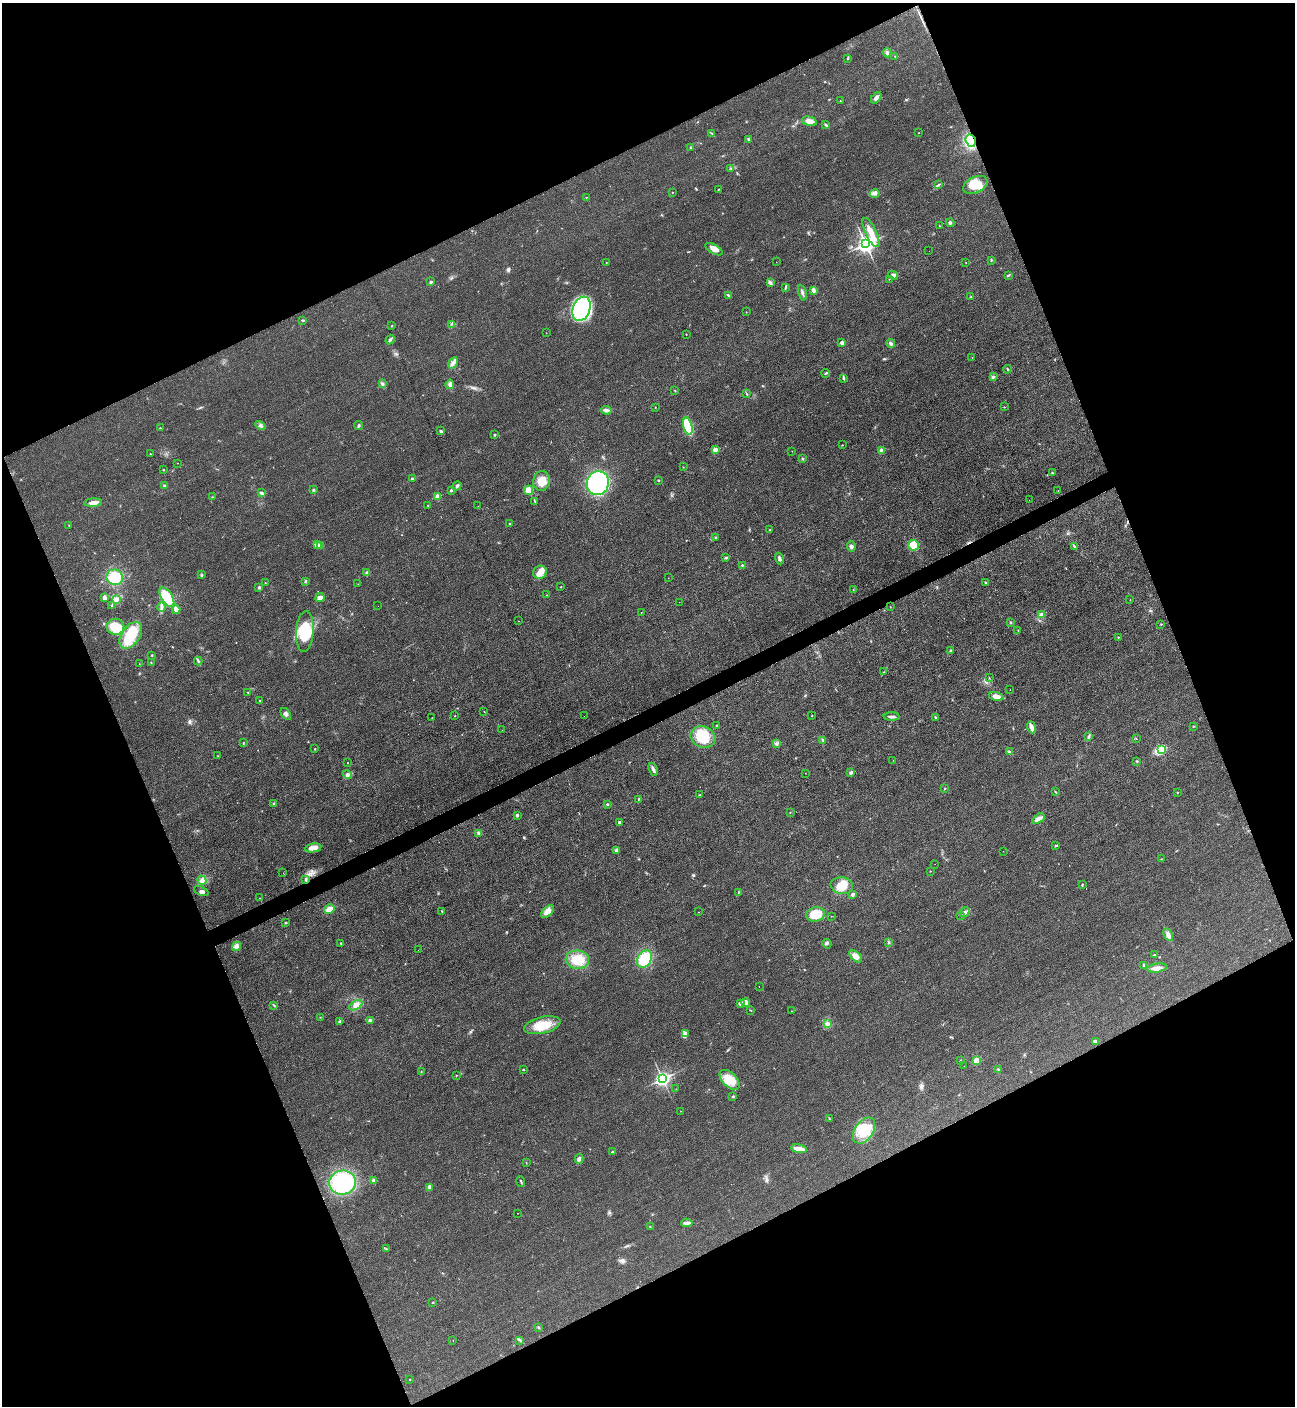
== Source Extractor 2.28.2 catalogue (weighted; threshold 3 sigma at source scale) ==
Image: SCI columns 160-5328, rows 23-5635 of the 5630 x 5647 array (HDU 1 of 3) = the unmasked area's bounding box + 8 px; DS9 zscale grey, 4 x 4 block average (1 PNG px = mean of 4 x 4 image px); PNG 1297 x 1408 px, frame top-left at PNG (2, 3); each listed source drawn as its Kron ellipse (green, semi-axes under 4 px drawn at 4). Shown black and unused: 44% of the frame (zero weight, under 3 of 4 exposures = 1% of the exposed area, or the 3 px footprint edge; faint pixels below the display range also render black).
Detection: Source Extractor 2.28.2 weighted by HDU 2 'WHT'. Background 0.0349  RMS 0.0049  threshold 0.0219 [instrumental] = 3 sigma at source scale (4.5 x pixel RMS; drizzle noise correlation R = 1.50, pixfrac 1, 0.05/0.05 arcsec/px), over >= 5 px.
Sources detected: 291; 6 cosmic-ray / hot-pixel residue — neither listed nor drawn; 9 inside a brighter listed object's ellipse — not listed separately; the other 276 listed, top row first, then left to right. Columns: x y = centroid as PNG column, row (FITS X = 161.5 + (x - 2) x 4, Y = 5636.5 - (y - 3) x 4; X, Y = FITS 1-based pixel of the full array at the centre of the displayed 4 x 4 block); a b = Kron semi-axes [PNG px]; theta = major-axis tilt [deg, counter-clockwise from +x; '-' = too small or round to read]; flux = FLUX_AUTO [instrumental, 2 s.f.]
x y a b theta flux
887 53 4 3 - 5.5
895 56 2 2 - 1.5
847 58 4 2 - 2.9
876 98 6 4 50 8.6
840 101 2 2 - 0.88
809 121 8 4 -13 22
826 125 2 2 - 2.3
711 133 2 2 - 1.3
919 133 2 2 - 0.82
749 140 3 2 - 2.8
971 141 6 5 - 120
691 147 3 2 - 2.8
730 169 2 2 - 1.8
939 184 2 2 - 1.9
975 185 13 8 25 57
719 189 2 2 - 1.6
672 192 2 2 - 1.2
875 193 5 3 - 7.9
586 197 2 2 - 1.5
950 223 4 3 - 4.8
939 226 2 2 - 1.2
871 233 16 5 -65 35
866 244 4 3 - 1500
714 249 9 4 -30 19
929 251 2 2 - 1.9
991 260 3 2 - 2.4
606 262 2 2 - 0.95
776 262 2 2 - 0.67
966 262 2 2 - 0.7
893 275 5 3 - 7
1008 275 3 2 - 1.9
889 279 2 2 - 0.87
431 282 2 2 - 14
770 283 4 2 - 12
785 287 4 2 - 2.9
813 290 3 2 - 12
802 293 8 2 -77 6.8
729 295 4 2 - 4.6
971 297 3 2 - 2.3
581 309 12 8 69 200
746 312 2 2 - 1.5
302 320 2 2 - 3.2
452 324 2 2 - 1.1
392 326 2 2 - 1.6
546 333 2 2 - 0.76
686 334 2 2 - 0.63
390 340 5 2 - 5.7
842 343 2 2 - 30
891 343 4 3 - 5.5
972 357 2 2 - 3.7
453 363 6 2 58 7.8
1007 369 4 2 - 2.8
826 373 4 2 - 3.5
993 377 4 3 - 4.2
843 378 3 2 - 1.9
382 384 4 3 - 4.8
450 384 5 3 - 8.8
675 390 3 2 - 1.3
747 394 4 2 - 1.7
655 407 2 2 - 1.5
1004 407 2 2 - 1.5
606 410 5 3 - 8.9
260 426 5 3 - 6.8
359 426 4 2 - 3.6
688 426 9 4 -76 130
160 428 2 2 - 2
441 431 3 2 - 3.7
495 435 3 2 - 3.5
842 445 2 2 - 1.1
715 450 2 2 - 40
882 450 2 2 - 40
792 451 2 2 - 0.82
150 454 2 2 - 1.2
802 458 2 2 - 1.7
177 463 2 2 - 0.62
683 467 2 2 - 1.1
163 470 2 2 - 1.5
1052 473 3 2 - 2.5
412 479 2 2 - 14
658 480 2 2 - 2.8
542 481 10 8 79 39
598 483 12 11 - 410
164 486 4 2 - 3.6
457 486 5 2 - 5
313 490 4 2 - 2.6
451 490 3 2 - 2.7
529 490 4 4 - 27
1058 491 2 2 - 0.63
261 493 4 3 - 4.9
437 496 2 2 - 45
212 497 2 2 - 0.88
1029 500 2 2 - 1.8
535 501 2 2 - 1.5
93 503 9 3 4 18
428 505 2 2 - 1.6
478 506 2 2 - 0.52
510 524 4 2 - 3.5
69 525 2 2 - 1
770 530 2 2 - 1.2
715 537 2 2 - 2
317 545 3 3 - 6.7
913 545 5 5 - 45
321 546 3 2 - 3.1
851 546 5 3 - 7.1
1074 546 3 2 - 3.1
726 558 3 2 - 2.7
780 559 6 3 -70 6.3
742 565 2 2 - 6.8
540 572 7 6 - 22
367 573 4 3 - 5
201 575 3 2 - 3.8
115 577 8 7 - 85
668 578 2 2 - 0.6
305 581 3 2 - 4.5
265 583 2 2 - 0.92
986 583 3 2 - 2.8
358 584 2 2 - 0.57
561 587 2 2 - 2.5
259 588 3 2 - 3.6
853 590 2 2 - 1.2
546 595 2 2 - 0.63
167 597 11 5 -58 86
320 597 5 4 - 15
105 598 3 2 - 17
116 599 3 2 - 12
1130 600 2 2 - 1
679 602 2 2 - 0.39
112 605 3 2 - 2
378 606 2 2 - 0.34
161 607 5 3 - 6.6
890 607 2 2 - 0.85
176 610 4 2 - 21
641 613 2 2 - 0.56
1042 615 4 4 - 9.4
518 621 2 2 - 0.88
1011 623 2 2 - 1.9
1161 624 2 2 - 1.2
115 627 9 8 - 83
1018 631 3 2 - 1.5
305 632 20 8 86 100
131 635 15 9 55 97
1118 637 2 2 - 3.4
951 650 3 2 - 3.2
152 655 2 2 - 1.6
198 661 4 2 - 3.3
151 663 2 2 - 1.2
139 664 2 2 - 1.1
884 672 2 2 - 1.2
989 678 2 2 - 1.3
1010 689 2 2 - 0.67
248 692 2 2 - 1.2
996 696 8 3 -13 21
260 701 2 2 - 1.4
484 711 2 2 - 0.94
286 714 7 3 -54 7.7
455 716 2 2 - 2.5
584 716 2 2 - 0.53
812 716 2 2 - 1.6
892 717 8 3 -2 8.2
935 717 2 2 - 1.8
432 718 2 2 - 1
716 725 2 2 - 1.5
1193 726 2 2 - 1.2
1031 727 6 2 -68 24
502 730 2 2 - 0.52
1089 736 3 2 - 4
703 737 13 10 -22 83
1136 739 2 2 - 0.7
823 740 4 2 - 2.9
243 743 2 2 - 1.4
777 744 4 3 - 5.5
315 749 2 2 - 1.4
1161 750 3 2 - 150
1009 752 4 2 - 3.2
218 756 2 2 - 0.91
893 760 2 2 - 0.35
1137 761 2 2 - 3.3
347 763 2 2 - 1.4
653 769 7 2 -68 9.3
851 772 4 3 - 6
805 773 2 2 - 0.59
347 775 4 4 - 8.4
945 788 2 2 - 3.3
1055 792 2 2 - 2
1177 792 2 2 - 3.1
699 795 2 2 - 1.2
639 799 2 2 - 1.4
274 804 3 3 - 3.7
607 804 2 2 - 3.3
790 812 2 2 - 1.2
517 815 2 2 - 5.9
1038 819 7 3 34 16
619 822 3 2 - 3.8
479 833 3 2 - 6.5
1056 846 3 2 - 3.3
313 848 8 4 10 21
616 850 4 2 - 8.8
1003 851 2 2 - 0.39
1161 859 2 2 - 1
935 864 2 2 - 0.57
930 871 2 2 - 1
283 873 2 2 - 0.43
306 879 3 2 - 3.2
202 880 5 4 - 9.8
1082 885 3 2 - 2.3
842 886 11 8 -10 42
201 891 8 3 -23 8.1
738 892 4 2 - 1.5
852 894 3 2 - 2.7
260 898 2 2 - 0.68
329 909 5 4 - 24
442 911 4 2 - 1.6
548 912 8 4 47 26
698 912 2 2 - 0.63
965 912 5 3 - 8.4
816 914 9 7 15 65
961 915 2 2 - 1.5
831 916 2 2 - 0.67
286 923 3 2 - 2.1
1168 935 7 3 -63 10
889 942 2 2 - 1.5
341 944 3 2 - 1.9
827 944 5 3 - 5.3
236 946 5 3 - 6.8
418 950 2 2 - 0.48
1154 955 2 2 - 3.2
856 956 7 4 -46 22
645 959 9 7 60 110
577 960 11 9 -9 69
1144 966 3 3 - 4
1157 968 10 4 8 17
759 987 2 2 - 1.5
740 1003 2 2 - 21
746 1003 4 4 - 11
274 1005 3 2 - 1.4
356 1005 7 4 30 13
751 1010 2 2 - 0.92
791 1011 2 2 - 0.66
320 1017 2 2 - 0.82
370 1020 2 2 - 26
340 1021 2 2 - 1.9
827 1024 4 3 - 6.4
542 1025 18 8 13 64
685 1034 4 2 - 4.7
1095 1041 3 2 - 3.4
961 1060 2 2 - 4.2
976 1061 2 2 - 34
964 1066 2 2 - 0.54
998 1069 2 2 - 2.3
523 1070 2 2 - 2.5
421 1071 2 2 - 2.3
457 1075 2 2 - 0.75
662 1079 3 3 - 880
729 1080 12 7 -44 56
676 1089 2 2 - 0.57
733 1096 2 2 - 8.8
681 1111 2 2 - 0.61
829 1119 4 2 - 2.1
864 1131 14 9 55 64
799 1149 8 3 -10 36
612 1152 2 2 - 4.9
579 1159 5 3 - 7.8
526 1163 2 2 - 1.2
374 1180 4 3 - 5
521 1181 5 2 - 3.2
342 1183 13 12 - 290
429 1187 4 2 - 7
517 1213 2 2 - 0.52
687 1223 5 3 - 8.5
650 1227 2 2 - 1.3
386 1249 3 2 - 2.1
433 1302 3 2 - 2.1
539 1328 2 2 - 2
453 1340 2 2 - 0.56
520 1340 2 2 - 1.6
410 1379 2 2 - 2.5
Overlapping masked pixels (flux is a lower limit): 1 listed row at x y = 971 141
Diffuse or blended objects may show on this block-average render without a row.